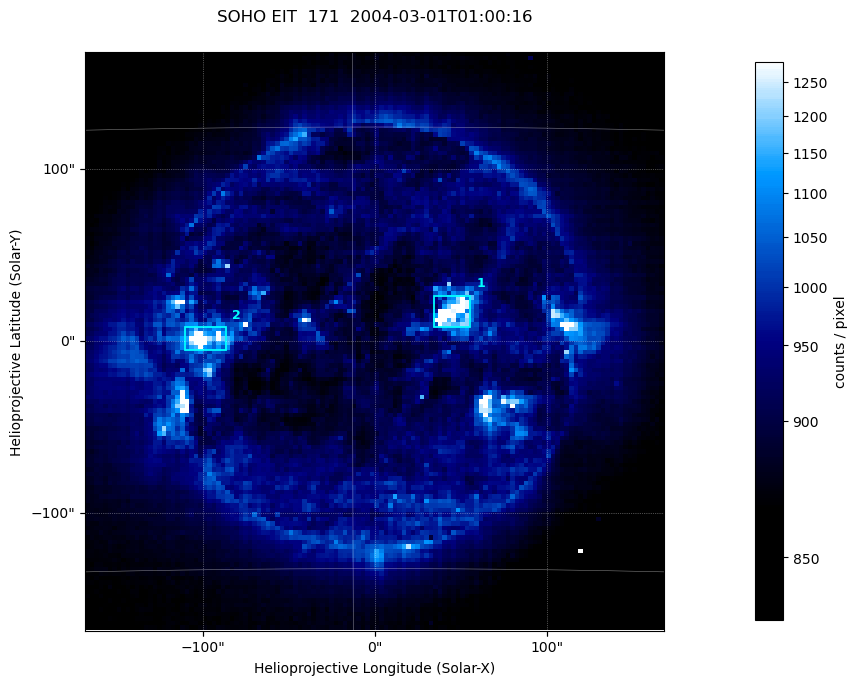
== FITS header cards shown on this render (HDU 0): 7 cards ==
TELESCOP= 'SOHO'               /
INSTRUME= 'EIT'                /
WAVELNTH=                  171 / 171 = Fe IX/X, 195 = Fe XII,
DATE-OBS= '2004-03-01T01:00:16.178' / UTC at spacecraft
CTYPE1  = 'Solar-X '           /
CTYPE2  = 'Solar-Y '           /
BUNIT   = 'counts / pixel    ' /

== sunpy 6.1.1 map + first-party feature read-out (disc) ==
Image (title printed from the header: SOHO EIT  171  2004-03-01T01:00:16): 128 x 128 px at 2.63 arcsec/px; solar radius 979 arcsec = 372 px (partial field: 3.8% of the solar disc is inside the frame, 100% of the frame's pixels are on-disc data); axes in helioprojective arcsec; data unit counts / pixel (BUNIT, on the colour bar)
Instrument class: DISC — disc imager (sunpy class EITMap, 171 A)
Bright regions (active regions / flare kernels): reference = the on-disc median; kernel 3 px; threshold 5 sigma = 231 counts / pixel over a disc level ~899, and >= 1.15x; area >= 16 px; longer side >= 3 px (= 7.9 arcsec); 2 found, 2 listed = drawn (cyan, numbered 1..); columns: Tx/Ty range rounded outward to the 10 arcsec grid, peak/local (2 s.f.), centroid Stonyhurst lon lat
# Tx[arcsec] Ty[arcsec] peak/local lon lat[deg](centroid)
1 30..60 0..30 1.6 +3 -6
2 -110..-80 -10..10 1.5 -5 -7